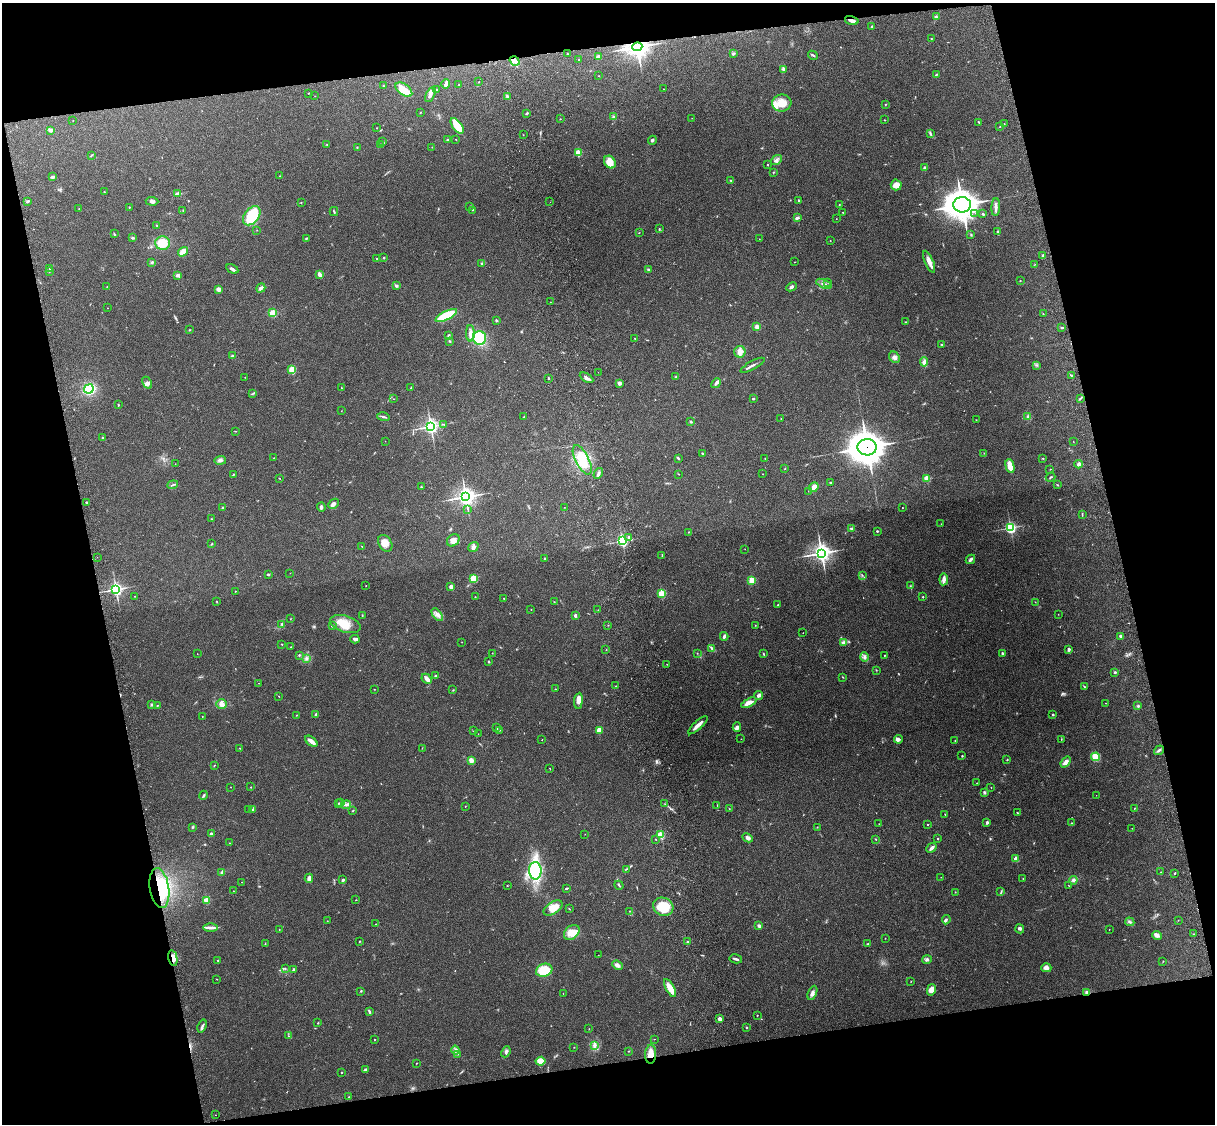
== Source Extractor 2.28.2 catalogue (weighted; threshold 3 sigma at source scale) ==
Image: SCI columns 119-4967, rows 164-4650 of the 5088 x 4928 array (HDU 1 of 3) = the unmasked area's bounding box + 8 px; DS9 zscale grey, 4 x 4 block average (1 PNG px = mean of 4 x 4 image px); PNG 1217 x 1126 px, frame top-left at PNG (2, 3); each listed source drawn as its Kron ellipse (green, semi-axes under 4 px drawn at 4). Shown black and unused: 25% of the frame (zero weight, under 3 of 4 exposures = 6% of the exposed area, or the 3 px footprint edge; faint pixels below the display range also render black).
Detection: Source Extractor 2.28.2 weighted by HDU 2 'WHT'. Background 0.258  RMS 0.009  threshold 0.0404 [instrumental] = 3 sigma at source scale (4.5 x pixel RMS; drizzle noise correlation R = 1.50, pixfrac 1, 0.05/0.05 arcsec/px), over >= 5 px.
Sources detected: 489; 5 too faint to see at this stretch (4 x 4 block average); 1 inside a brighter object's white glare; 2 cosmic-ray / hot-pixel residue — neither listed nor drawn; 6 coinciding with a brighter row at this scale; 26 inside a brighter listed object's ellipse — not listed separately; the other 449 listed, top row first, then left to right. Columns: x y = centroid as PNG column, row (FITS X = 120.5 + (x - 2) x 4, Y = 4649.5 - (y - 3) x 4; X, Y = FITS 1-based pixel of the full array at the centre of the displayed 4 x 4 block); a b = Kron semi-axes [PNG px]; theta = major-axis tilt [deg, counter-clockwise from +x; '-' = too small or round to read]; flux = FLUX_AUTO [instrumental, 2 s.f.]
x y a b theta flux
936 17 3 2 - 6.5
852 20 7 3 -17 27
872 27 2 2 - 20
931 39 2 2 - 2.4
637 47 5 4 - 3500
567 54 2 2 - 2.9
733 54 3 2 - 9.1
813 55 5 2 - 6.7
598 57 3 3 - 19
579 60 2 2 - 2.7
515 61 5 4 - 24
783 69 3 3 - 8.4
936 75 4 2 - 5.7
599 76 2 2 - 2.1
479 82 2 2 - 2.9
446 84 5 3 - 18
459 84 2 2 - 1.7
384 86 3 2 - 3.4
437 89 3 2 - 3.5
663 89 2 2 - 2.8
404 90 9 5 -36 54
308 93 2 2 - 2
430 95 8 3 63 19
315 96 2 2 - 1.1
508 97 4 3 - 13
782 103 9 8 - 86
886 104 2 2 - 2.6
420 112 2 2 - 2.4
527 113 4 2 - 5.8
614 116 3 2 - 2.9
692 118 2 2 - 0.78
560 119 2 2 - 2.7
73 120 2 2 - 2.2
884 120 2 2 - 3
979 122 3 2 - 3.9
1004 124 3 2 - 2.6
457 126 9 4 -54 120
1000 127 2 2 - 1.5
377 128 2 2 - 1.6
50 130 3 2 - 26
930 134 4 2 - 6.8
523 135 2 2 - 1.5
456 139 2 2 - 1.8
447 140 2 2 - 5
652 140 4 3 - 7.4
382 142 2 2 - 2.6
327 145 2 2 - 2.3
381 145 3 2 - 3.9
357 147 2 2 - 4.5
432 147 2 2 - 2.1
578 153 2 2 - 260
92 155 2 2 - 2.1
776 160 6 3 39 14
610 162 7 5 -54 57
768 165 2 2 - 3.2
924 168 3 2 - 8.4
773 172 3 2 - 3
280 176 2 2 - 1.4
53 177 4 2 - 9.4
731 180 3 2 - 3.6
896 185 5 5 - 41
104 192 2 2 - 1.6
178 194 3 2 - 27
799 200 3 2 - 4.3
27 201 4 2 - 6.6
152 201 6 3 -3 12
301 202 2 2 - 2
550 202 2 2 - 1.8
839 205 2 2 - 2.2
962 205 9 8 - 6800
470 206 3 2 - 1.7
129 207 2 2 - 2.8
996 207 9 3 87 21
79 209 2 2 - 2.2
473 210 2 2 - 2
183 211 3 2 - 3.2
334 212 5 2 - 6
843 212 2 2 - 2.2
975 213 2 2 - 1.6
983 214 2 2 - 16
252 216 11 7 51 190
797 218 3 2 - 12
836 219 2 2 - 1.4
157 225 2 2 - 3.9
659 229 2 2 - 4.1
257 230 2 2 - 1.4
997 232 3 2 - 3
639 233 2 2 - 1.9
114 234 3 2 - 3.6
971 235 2 2 - 1.9
132 238 3 2 - 6.1
307 238 3 2 - 4.8
759 239 2 2 - 1.2
830 241 2 2 - 1.5
162 243 7 6 - 91
183 252 5 3 - 57
1043 255 2 2 - 25
384 258 2 2 - 11
377 259 2 2 - 2.6
152 262 3 3 - 7.1
795 262 2 2 - 1.4
929 262 12 4 -66 30
481 264 3 2 - 3.7
1035 264 2 2 - 1.6
50 269 3 2 - 4.4
232 269 6 2 -30 12
648 270 3 2 - 7
49 271 2 2 - 3.9
178 275 4 3 - 17
320 275 4 2 - 27
1020 281 2 2 - 2
828 282 3 2 - 6.1
824 284 8 3 -24 21
396 286 4 3 - 8.8
107 287 2 2 - 2
791 287 6 3 26 9.3
261 288 5 2 - 21
218 289 4 4 - 17
550 302 2 2 - 0.96
107 308 2 2 - 0.99
273 313 3 3 - 58
1043 314 3 2 - 3.1
446 316 12 4 26 190
496 320 2 2 - 23
905 322 2 2 - 2.6
757 327 4 3 - 21
1062 327 3 2 - 5.8
189 330 2 2 - 3.3
470 333 8 3 -89 23
448 335 3 2 - 4.9
479 338 7 6 - 160
635 338 2 2 - 7.9
450 341 3 2 - 4.4
942 344 2 2 - 3.3
740 352 6 5 - 28
233 356 4 2 - 9.6
894 357 6 5 - 18
924 362 4 3 - 19
752 365 13 2 29 16
1036 365 2 2 - 1.8
292 370 4 3 - 79
598 372 2 2 - 1.1
1071 375 2 2 - 3.4
245 377 2 2 - 2.3
676 377 2 2 - 7.7
548 378 3 2 - 6.1
587 378 7 3 -31 19
147 383 6 3 -62 16
619 383 2 2 - 77
716 383 5 3 - 12
411 387 2 2 - 3.2
341 388 2 2 - 3
89 389 5 4 - 210
253 394 2 2 - 2.6
1081 398 2 2 - 3.6
394 399 2 2 - 1.5
753 399 2 2 - 6.1
118 405 3 2 - 2.9
341 411 2 2 - 1.3
524 416 3 2 - 2.5
1028 416 3 2 - 5.1
383 417 6 2 -13 8.4
781 418 2 2 - 1.6
976 420 2 2 - 1.9
691 422 3 2 - 6.8
444 424 3 2 - 4.1
431 426 3 3 - 1500
236 431 3 2 - 2.3
103 438 2 2 - 15
385 441 2 2 - 1.3
1073 441 2 2 - 1
867 447 9 8 - 9500
702 453 2 2 - 11
984 453 2 2 - 1.2
274 458 2 2 - 1.3
678 458 4 2 - 6.7
765 458 2 2 - 5.2
1043 458 2 2 - 3.1
220 460 6 3 4 14
582 460 16 6 -63 98
175 464 2 2 - 1.2
1078 464 4 3 - 10
1010 466 7 3 -76 73
785 468 2 2 - 2.8
1050 469 2 2 - 1.2
598 473 6 2 58 11
233 474 3 2 - 3.7
679 474 2 2 - 2.3
763 474 2 2 - 1.5
1050 477 5 2 - 5.5
279 478 2 2 - 1.8
927 478 2 2 - 210
830 482 2 2 - 5.9
173 485 5 2 - 6.4
1057 485 2 2 - 3.3
421 487 2 2 - 6.2
814 487 5 3 - 39
808 491 2 2 - 1.4
466 497 3 3 - 2500
86 502 2 2 - 9.8
334 504 6 4 45 14
321 507 4 3 - 8.7
564 507 2 2 - 1.2
223 508 4 3 - 6.8
902 508 2 2 - 1.8
468 509 2 2 - 2.2
1082 515 3 2 - 5.1
211 519 2 2 - 2.5
941 524 2 2 - 1.1
852 528 3 3 - 6.9
1010 528 2 2 - 850
877 531 2 2 - 6.2
688 532 2 2 - 1.7
629 537 3 2 - 8
453 540 7 5 41 27
622 541 2 2 - 910
385 543 9 6 -59 43
212 544 2 2 - 2.2
362 546 2 2 - 1.9
473 547 5 4 - 19
745 549 2 2 - 1.3
821 553 4 3 - 2300
662 555 4 2 - 4.9
97 557 2 2 - 0.8
545 559 2 2 - 8.9
970 559 5 2 - 19
290 573 2 2 - 1.9
268 574 3 2 - 7.2
862 575 2 2 - 2
474 579 4 4 - 84
944 579 6 2 84 37
752 580 3 3 - 68
366 586 2 2 - 1.7
910 586 2 2 - 2.2
451 587 2 2 - 68
116 589 3 2 - 1400
235 591 2 2 - 2.9
661 594 2 2 - 330
134 596 2 2 - 1.5
475 597 2 2 - 1.7
923 597 2 2 - 7.8
504 598 2 2 - 2.1
216 601 2 2 - 2.5
554 602 2 2 - 1.6
1035 602 2 2 - 1.3
777 605 2 2 - 4
531 610 2 2 - 4.2
598 610 2 2 - 2.5
1058 614 2 2 - 3
362 615 2 2 - 2.3
437 615 7 3 -51 19
575 615 3 2 - 15
290 619 2 2 - 1.5
282 624 2 2 - 2.9
345 624 16 8 -17 80
608 625 2 2 - 2
755 625 2 2 - 2.5
332 626 3 2 - 6.4
803 632 2 2 - 1.2
724 636 4 2 - 12
1121 636 3 3 - 9
355 639 4 3 - 13
462 642 2 2 - 1.1
843 642 3 2 - 7.5
281 644 2 2 - 2.2
291 647 2 2 - 1.8
712 648 4 3 - 8.2
1069 649 4 3 - 9.7
606 650 2 2 - 1.7
492 653 2 2 - 1.7
697 653 2 2 - 1.4
1002 653 2 2 - 29
197 654 2 2 - 1.2
763 654 3 2 - 5.4
299 655 2 2 - 4.1
884 655 2 2 - 3
864 657 4 3 - 12
306 658 3 2 - 7.8
489 662 3 2 - 3.5
667 664 2 2 - 1.5
876 670 2 2 - 1.7
1115 672 2 2 - 5.7
435 676 2 2 - 6.2
843 677 2 2 - 2.8
427 679 6 3 -46 22
258 683 2 2 - 1.7
616 686 2 2 - 1.1
1084 686 3 2 - 2.3
374 689 2 2 - 1.7
555 689 2 2 - 3.4
453 690 2 2 - 1.8
758 695 4 2 - 18
279 696 2 2 - 1.9
578 701 8 4 83 34
749 703 8 3 27 36
1106 703 2 2 - 1.3
151 704 2 2 - 4.7
221 704 5 4 - 24
157 706 2 2 - 2.9
1138 706 3 2 - 7.2
315 714 3 2 - 6
296 715 2 2 - 1.5
1053 715 2 2 - 6.1
202 716 2 2 - 2.1
698 725 13 2 42 39
737 727 4 4 - 16
496 728 2 2 - 3.7
499 730 2 2 - 2.5
599 730 2 2 - 150
474 731 2 2 - 2.5
478 734 2 2 - 1.6
741 739 2 2 - 1.3
899 739 4 3 - 11
1061 739 2 2 - 2.4
542 740 2 2 - 1.5
311 741 7 3 -38 34
955 741 2 2 - 2.9
240 748 2 2 - 1.7
422 748 2 2 - 1.5
1159 750 5 2 - 9.5
962 756 2 2 - 3.8
1096 757 4 4 - 63
471 760 2 2 - 63
1007 760 2 2 - 3.6
1066 762 6 3 51 24
215 765 2 2 - 2.1
550 768 2 2 - 1.7
977 783 2 2 - 1.5
230 787 2 2 - 1.7
251 787 2 2 - 2.6
991 787 2 2 - 2.3
984 792 4 3 - 6.9
204 795 5 2 - 6.2
1096 795 2 2 - 0.97
338 803 2 2 - 3.5
341 803 2 2 - 4
665 804 2 2 - 3.4
346 805 5 3 - 13
717 805 2 2 - 1.7
465 807 2 2 - 1.6
249 809 2 2 - 2.1
252 809 4 2 - 7.8
729 809 2 2 - 1.6
1134 809 3 2 - 2.1
353 811 2 2 - 4.7
1017 813 2 2 - 3.5
945 814 2 2 - 1.9
987 822 4 3 - 7.6
1072 823 2 2 - 2.2
879 824 2 2 - 1.5
928 824 2 2 - 5.5
193 827 3 2 - 4.8
817 827 2 2 - 1.6
1132 828 2 2 - 1.9
211 834 2 2 - 40
585 834 2 2 - 1.3
660 835 2 2 - 350
748 838 5 4 - 17
938 838 2 2 - 9.2
656 839 2 2 - 2.1
876 839 3 2 - 2.5
230 843 2 2 - 1.3
931 848 5 2 - 20
1016 859 2 2 - 100
626 869 3 2 - 3.5
535 871 9 6 -89 580
222 872 2 2 - 2.9
1161 872 2 2 - 1.1
1175 873 2 2 - 9.6
941 877 2 2 - 1.6
309 878 4 3 - 23
1023 879 2 2 - 2.4
343 880 3 2 - 8
1073 880 4 3 - 12
242 882 2 2 - 1.6
619 885 5 2 - 6.8
1068 885 2 2 - 1.2
507 886 2 2 - 2.2
159 888 20 9 -81 210
566 888 4 2 - 5.4
233 891 2 2 - 1.7
1001 891 2 2 - 2.7
955 892 2 2 - 2.4
207 900 2 2 - 230
356 900 2 2 - 1.8
663 907 10 9 - 140
553 908 10 6 33 60
569 909 3 2 - 2.5
630 911 2 2 - 2.5
946 920 5 3 - 9.5
1178 920 2 2 - 1.8
327 921 2 2 - 1.7
1130 922 5 2 - 7.8
375 924 2 2 - 1.8
759 926 3 2 - 13
210 927 7 3 0 21
279 929 2 2 - 1.8
1020 929 4 3 - 9.8
1109 929 2 2 - 2
572 932 9 6 41 53
1194 934 2 2 - 2.8
1157 935 5 3 - 18
885 938 2 2 - 1.4
359 941 2 2 - 2.2
687 942 2 2 - 11
265 943 3 2 - 2.9
868 944 3 2 - 4.3
598 955 2 2 - 1.2
173 958 8 4 -77 32
736 959 6 2 -15 12
927 959 5 3 - 13
218 960 2 2 - 3.8
1163 961 2 2 - 2.2
617 965 6 3 -23 22
285 968 2 2 - 2.9
1046 968 5 4 - 23
293 969 3 2 - 13
544 970 8 6 21 130
217 979 2 2 - 1.7
911 981 2 2 - 1.9
670 988 10 3 -61 84
931 990 6 4 75 37
361 991 3 2 - 3.5
1087 992 3 2 - 11
812 993 7 4 66 17
563 994 2 2 - 1.4
369 1011 3 2 - 12
757 1015 2 2 - 2.5
720 1019 2 2 - 89
318 1023 2 2 - 3
202 1026 7 2 71 11
747 1027 2 2 - 4.1
589 1029 2 2 - 1.6
288 1036 2 2 - 1.4
654 1039 2 2 - 1.4
374 1040 2 2 - 5.5
594 1045 4 3 - 17
574 1047 2 2 - 1.8
455 1050 4 3 - 13
629 1051 2 2 - 2.3
506 1052 6 3 67 14
458 1054 2 2 - 2.3
651 1054 9 5 87 60
540 1061 5 4 - 48
416 1063 2 2 - 5
366 1070 3 3 - 12
341 1072 2 2 - 3.1
349 1097 2 2 - 4.4
215 1115 2 2 - 1.2
Overlapping masked pixels (flux is a lower limit): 7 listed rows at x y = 852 20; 637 47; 867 447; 159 888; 173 958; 1087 992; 651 1054
Diffuse or blended objects may show on this block-average render without a row.